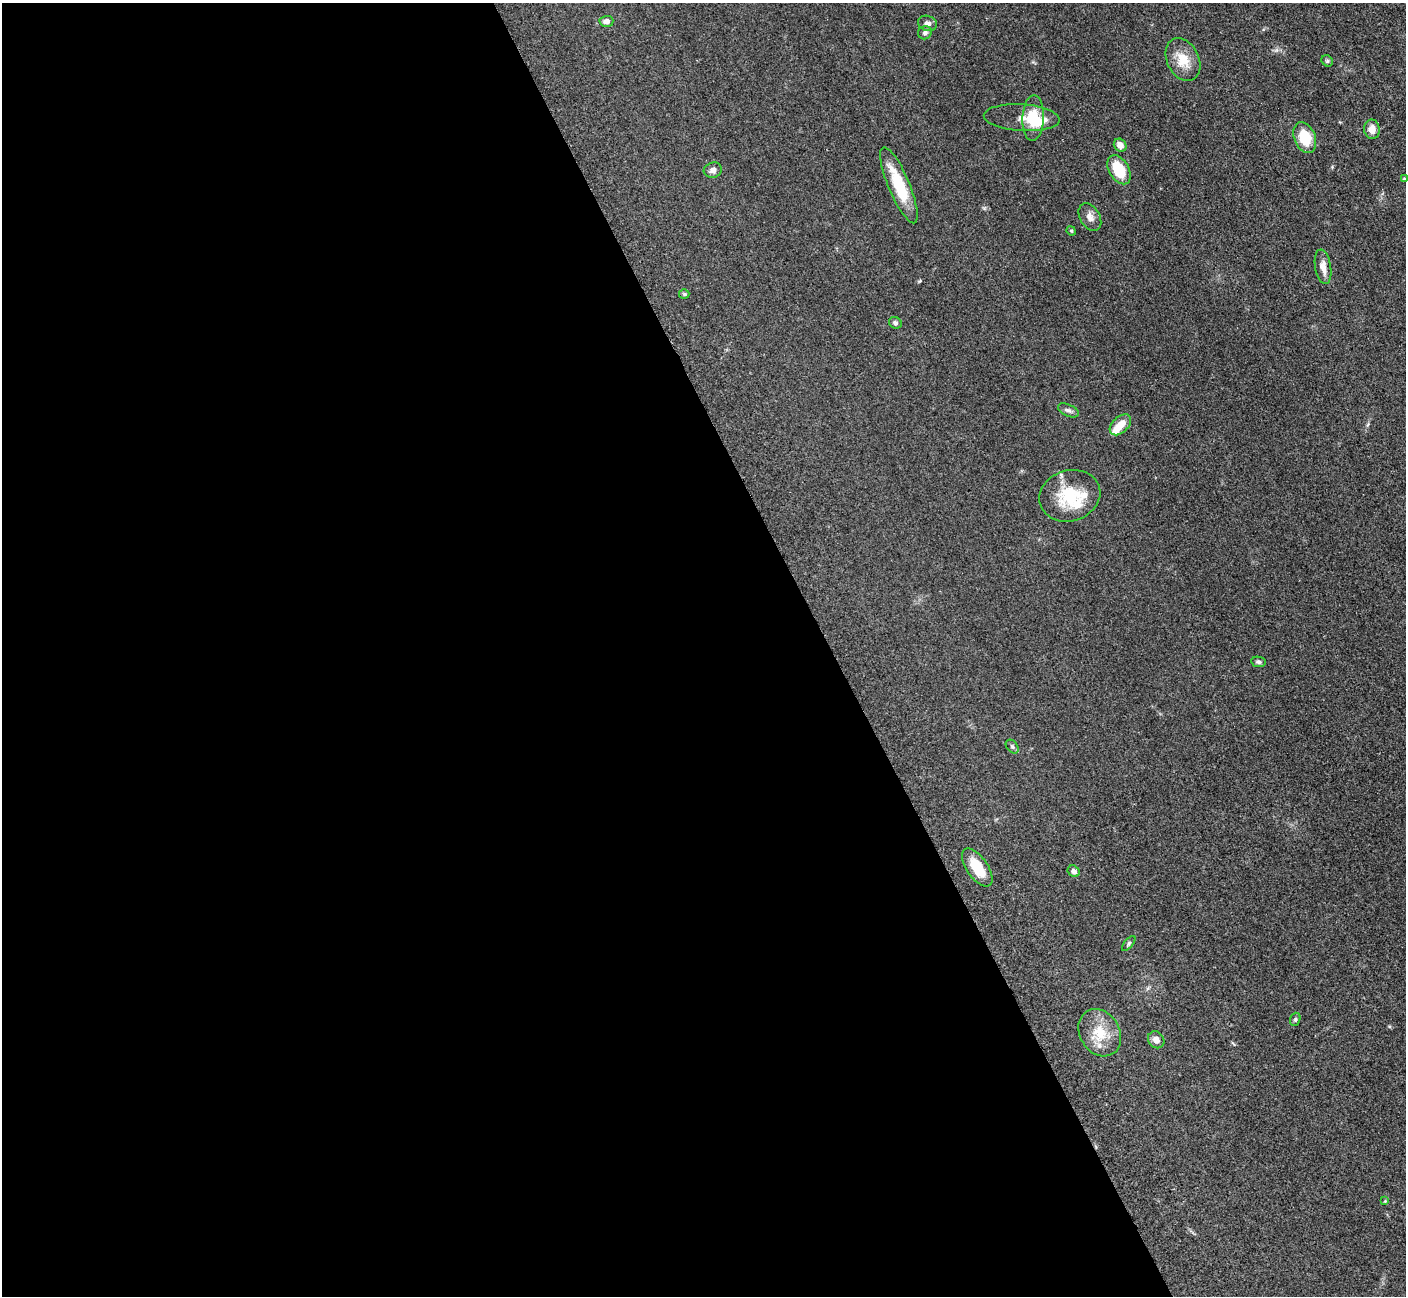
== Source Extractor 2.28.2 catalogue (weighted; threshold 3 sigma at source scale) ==
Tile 9 of 4 x 4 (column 1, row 3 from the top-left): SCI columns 19-1422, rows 1591-2884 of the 5699 x 5661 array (HDU 1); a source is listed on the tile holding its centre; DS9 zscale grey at full resolution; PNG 1408 x 1298 px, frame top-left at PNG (2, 3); each listed source drawn as its Kron ellipse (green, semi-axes under 4 px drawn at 4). Shown black and unused: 59% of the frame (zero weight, under 3 of 5 exposures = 4% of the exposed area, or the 3 px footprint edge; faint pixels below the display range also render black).
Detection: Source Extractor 2.28.2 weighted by HDU 2 'WHT'; one run over the whole footprint, this tile lists its part. Background 0.0521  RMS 0.0055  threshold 0.0248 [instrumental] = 3 sigma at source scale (4.5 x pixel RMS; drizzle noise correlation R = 1.50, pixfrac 1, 0.05/0.05 arcsec/px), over >= 5 px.
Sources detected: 37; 2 inside a brighter object's white glare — neither listed nor drawn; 4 inside a brighter listed object's ellipse — not listed separately; the other 31 listed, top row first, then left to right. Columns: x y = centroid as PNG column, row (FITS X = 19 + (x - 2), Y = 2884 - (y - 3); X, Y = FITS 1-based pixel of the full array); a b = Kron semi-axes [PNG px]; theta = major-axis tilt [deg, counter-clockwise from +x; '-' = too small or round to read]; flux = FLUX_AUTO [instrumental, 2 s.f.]
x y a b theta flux
606 21 7 5 3 2.4
927 23 9 7 -19 2.3
925 33 7 6 - 1.4
1183 60 22 16 -63 11
1327 61 6 5 - 0.89
1022 118 38 13 -4 8.4
1033 118 23 10 87 13
1372 129 10 7 -81 4.6
1305 138 16 10 -68 15
1120 145 7 6 - 3.5
713 170 9 7 16 2.3
1119 170 16 9 -59 17
1404 179 4 3 - 0.61
899 185 41 10 -67 19
1090 217 15 9 -59 3.5
1071 231 5 4 - 0.66
1323 267 17 8 -80 4.8
684 294 5 5 - 0.76
895 323 6 5 - 1.2
1068 410 11 6 -24 1.8
1120 425 13 8 43 6.8
1070 496 31 25 17 24
1258 662 7 5 -9 1.3
1012 747 8 5 -49 1.1
977 868 22 10 -55 15
1074 871 6 5 - 1.7
1129 943 9 4 50 0.88
1295 1019 7 5 70 0.93
1100 1033 25 20 -59 14
1156 1040 9 7 -49 3.4
1385 1201 4 4 - 0.54